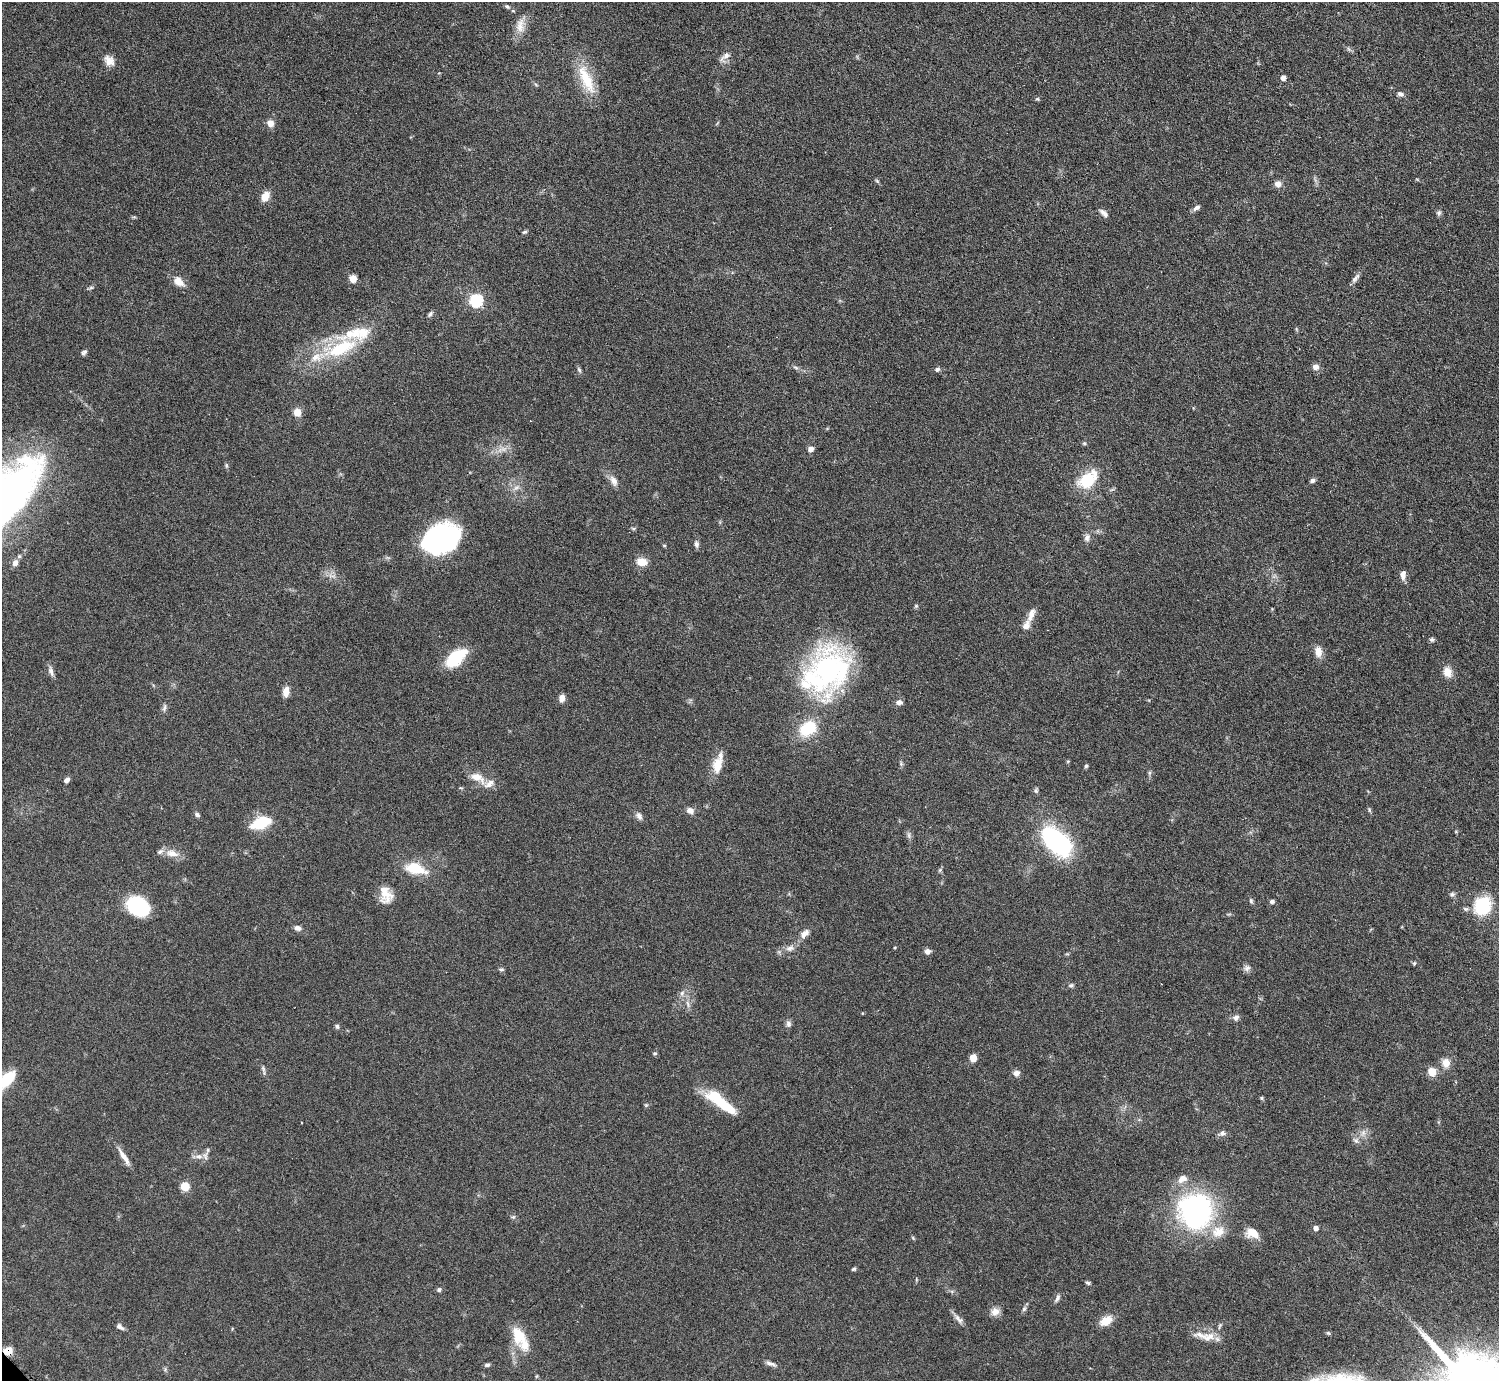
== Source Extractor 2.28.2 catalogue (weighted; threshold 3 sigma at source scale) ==
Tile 10 of 4 x 4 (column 2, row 3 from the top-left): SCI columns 1504-3000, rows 1547-2925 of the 5999 x 5997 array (HDU 1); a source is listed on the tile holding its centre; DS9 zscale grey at full resolution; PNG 1501 x 1383 px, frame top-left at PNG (2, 2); no overlay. Shown black and unused: <1% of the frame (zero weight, under 3 of 6 exposures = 1% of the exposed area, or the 3 px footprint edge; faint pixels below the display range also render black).
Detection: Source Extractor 2.28.2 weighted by HDU 2 'WHT'; one run over the whole footprint, this tile lists its part. Background 0.0815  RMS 0.0036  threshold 0.0147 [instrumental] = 3 sigma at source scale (4.09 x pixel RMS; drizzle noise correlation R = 1.36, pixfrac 0.8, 0.05/0.05 arcsec/px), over >= 5 px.
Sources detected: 139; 2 inside a brighter object's white glare — not listed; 11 inside a brighter listed object's ellipse — not listed separately; the other 126 listed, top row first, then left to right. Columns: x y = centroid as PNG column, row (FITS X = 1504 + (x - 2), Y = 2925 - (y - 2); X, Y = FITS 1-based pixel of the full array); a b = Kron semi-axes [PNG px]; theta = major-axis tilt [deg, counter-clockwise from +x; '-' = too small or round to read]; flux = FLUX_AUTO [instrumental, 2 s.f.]
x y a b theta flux
507 6 7 5 -36 0.62
520 25 22 10 80 3.8
725 56 16 7 38 1.9
109 60 14 11 -46 2.7
1283 78 5 5 - 1.8
586 79 43 13 -65 11
1400 94 8 6 -21 1
1037 99 5 5 - 0.43
270 123 8 7 - 2.3
877 181 7 4 -45 0.46
1278 184 7 7 - 2
265 196 10 7 55 4
1196 208 10 5 34 1.1
1104 213 13 6 -41 1.3
1439 213 7 6 - 0.76
525 232 6 4 25 0.55
1355 278 15 5 50 1.4
353 279 7 6 - 2.9
179 281 15 10 -39 3.2
476 300 6 6 - 43
430 314 9 5 55 0.73
341 348 52 22 25 23
84 352 8 5 45 0.81
1315 367 7 6 - 1.8
796 368 8 3 -19 0.68
937 369 6 6 - 0.74
579 370 8 5 -63 0.65
297 412 8 7 - 2.9
1084 443 5 5 - 0.46
503 449 7 5 -44 1.1
811 449 6 6 - 1.5
1087 480 19 15 42 12
1312 480 6 5 - 0.9
614 481 16 8 -61 2.2
516 487 9 4 9 1
633 528 6 4 -19 0.42
441 538 29 22 17 82
1087 538 11 8 77 1.4
696 544 9 6 -80 1
642 562 10 8 -9 4.6
15 563 8 6 67 2
1403 575 11 7 87 2
916 606 6 5 - 0.44
1031 615 21 8 68 2.8
1432 639 7 6 - 0.7
1318 651 15 9 -83 2.8
455 658 17 9 43 23
826 670 54 50 67 63
51 671 14 6 -72 1.4
1447 672 12 10 -69 3.1
286 692 12 7 82 2.4
562 698 8 6 85 1.9
899 702 9 7 15 1.2
164 708 11 5 76 0.92
808 728 17 12 32 14
901 764 7 5 -79 0.56
717 765 23 12 81 5.4
1086 766 5 4 - 0.54
1149 773 6 4 72 0.54
477 777 20 10 -28 4.6
67 780 6 5 - 1.4
1036 791 7 5 72 0.62
690 810 9 7 -27 1.7
1369 810 6 4 -88 0.47
197 815 7 5 -30 0.78
639 816 10 7 -47 1.3
261 822 21 11 22 12
909 835 9 4 -82 0.79
1056 841 35 18 -44 45
172 853 19 9 -13 3.3
416 869 22 11 -16 11
386 894 19 15 -89 5.1
1452 894 8 5 1 0.73
1251 901 8 4 -64 0.58
1272 901 5 4 - 1.1
138 906 21 15 -36 27
1482 906 20 18 55 15
297 928 8 6 -20 1.5
805 933 13 7 45 2
790 948 12 7 11 1.7
927 951 7 6 - 1.4
1414 963 5 4 - 0.44
1247 968 9 8 - 1.3
501 969 6 5 - 0.57
1071 985 7 5 10 0.65
682 993 8 6 75 1
688 1004 11 3 -75 0.98
1236 1017 8 7 - 1.3
788 1024 9 7 -78 1.1
337 1026 6 5 - 0.68
655 1053 6 4 5 0.43
973 1058 6 6 - 3.3
1446 1063 13 10 -88 2.9
263 1069 10 4 -69 0.79
1432 1072 10 9 - 3.4
1016 1073 8 7 - 1.6
6 1080 20 9 44 14
1261 1098 5 4 - 0.41
646 1105 5 5 - 0.4
725 1106 44 10 -32 11
1222 1133 9 7 27 1.2
1356 1140 8 7 - 1.1
208 1150 6 5 - 0.53
198 1156 12 7 -9 2
124 1157 24 6 -57 2.9
185 1186 7 6 - 7.2
1196 1210 35 32 -89 68
513 1217 6 4 42 0.53
1316 1228 5 4 - 1.6
1253 1233 14 9 -26 4.6
913 1238 5 4 - 0.38
854 1269 6 4 5 0.57
1088 1283 7 4 -19 0.56
439 1290 5 5 - 0.69
1057 1298 11 5 67 0.98
1024 1309 7 5 68 0.74
995 1311 10 10 - 2.3
960 1320 9 7 -1 1.2
1106 1321 16 10 32 4.2
120 1327 10 6 -36 1.2
1328 1333 5 5 - 0.51
519 1335 22 15 -68 8.6
1208 1337 25 12 -1 4.9
8 1351 7 6 - 5.4
771 1363 16 5 -16 1.3
487 1365 7 4 8 0.73
Overlapping masked pixels (flux is a lower limit): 1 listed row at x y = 8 1351
Isophote crosses this tile's border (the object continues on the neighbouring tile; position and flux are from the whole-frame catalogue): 1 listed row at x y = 6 1080